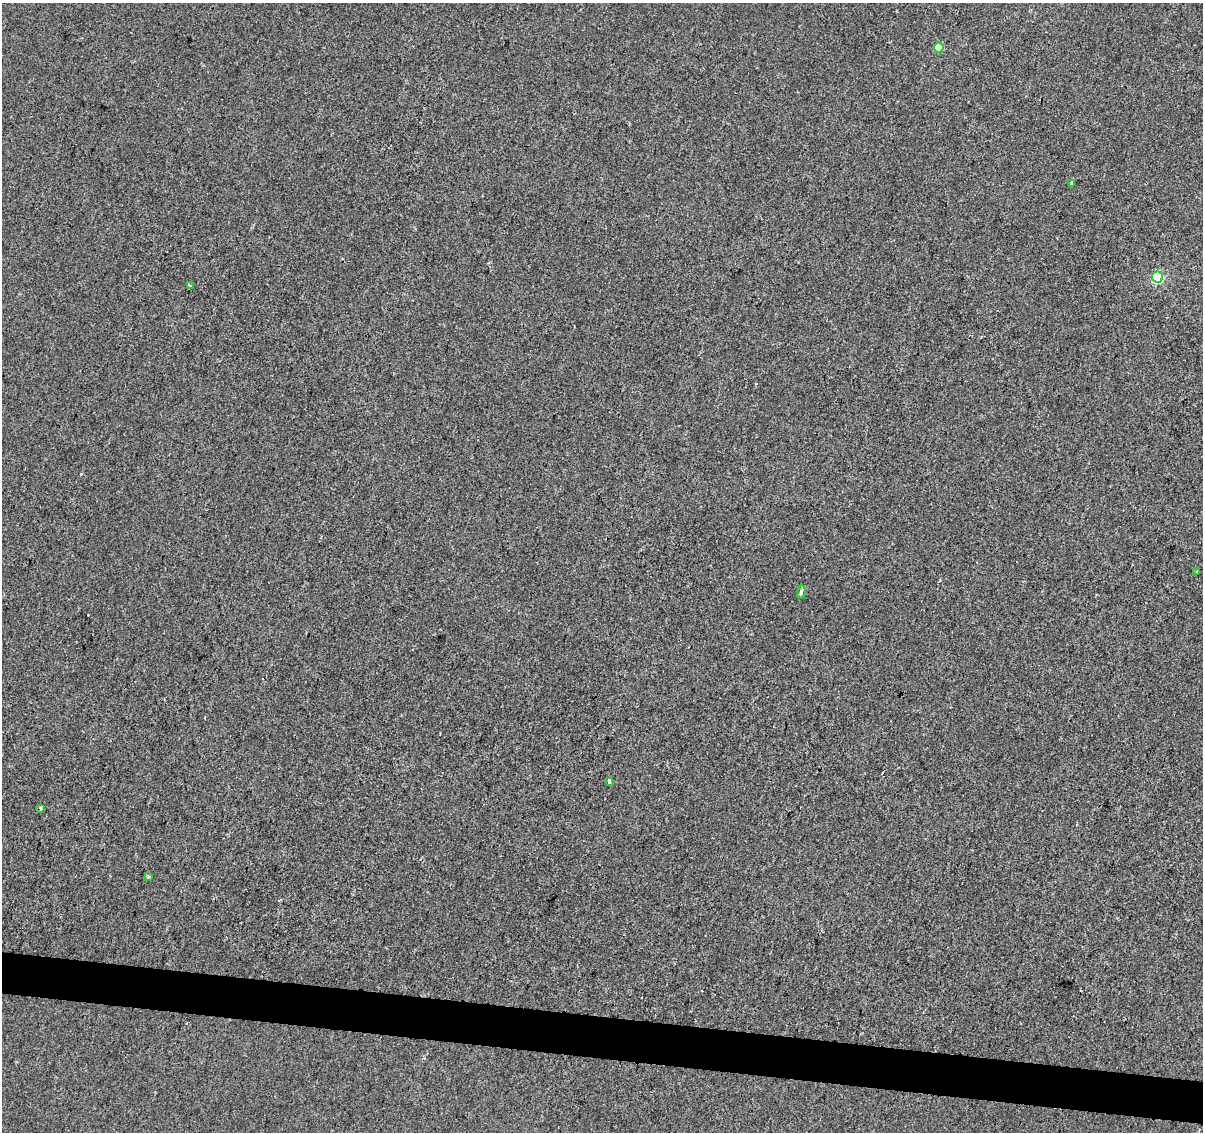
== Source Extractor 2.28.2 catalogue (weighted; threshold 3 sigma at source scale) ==
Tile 6 of 4 x 4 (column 2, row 2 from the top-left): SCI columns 1203-2403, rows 2484-3613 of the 4812 x 5026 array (HDU 1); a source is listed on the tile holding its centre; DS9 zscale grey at full resolution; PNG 1205 x 1134 px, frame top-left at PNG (2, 3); each listed source drawn as its Kron ellipse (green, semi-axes under 4 px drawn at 4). Shown black and unused: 4% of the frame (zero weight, under 2 of 3 exposures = <1% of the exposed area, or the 3 px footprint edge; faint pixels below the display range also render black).
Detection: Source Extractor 2.28.2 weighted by HDU 2 'WHT'; one run over the whole footprint, this tile lists its part. Background 4.25e-04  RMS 0.0042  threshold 0.019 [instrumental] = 3 sigma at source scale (4.5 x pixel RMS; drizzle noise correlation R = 1.50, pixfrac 1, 0.0396/0.0396 arcsec/px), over >= 5 px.
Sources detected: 11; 2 cosmic-ray / hot-pixel residue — neither listed nor drawn; the other 9 listed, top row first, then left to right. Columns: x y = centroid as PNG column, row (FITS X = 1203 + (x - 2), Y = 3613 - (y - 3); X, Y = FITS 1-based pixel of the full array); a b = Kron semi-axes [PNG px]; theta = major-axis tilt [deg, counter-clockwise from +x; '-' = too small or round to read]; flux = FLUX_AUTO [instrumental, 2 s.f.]
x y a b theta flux
939 48 5 5 - 10
1072 183 4 3 - 1
1157 277 5 5 - 36
190 285 4 3 - 0.82
1197 572 3 3 - 1.9
801 592 6 4 81 0.97
609 781 4 3 - 3.3
41 809 4 3 - 2.4
149 876 4 3 - 1.4